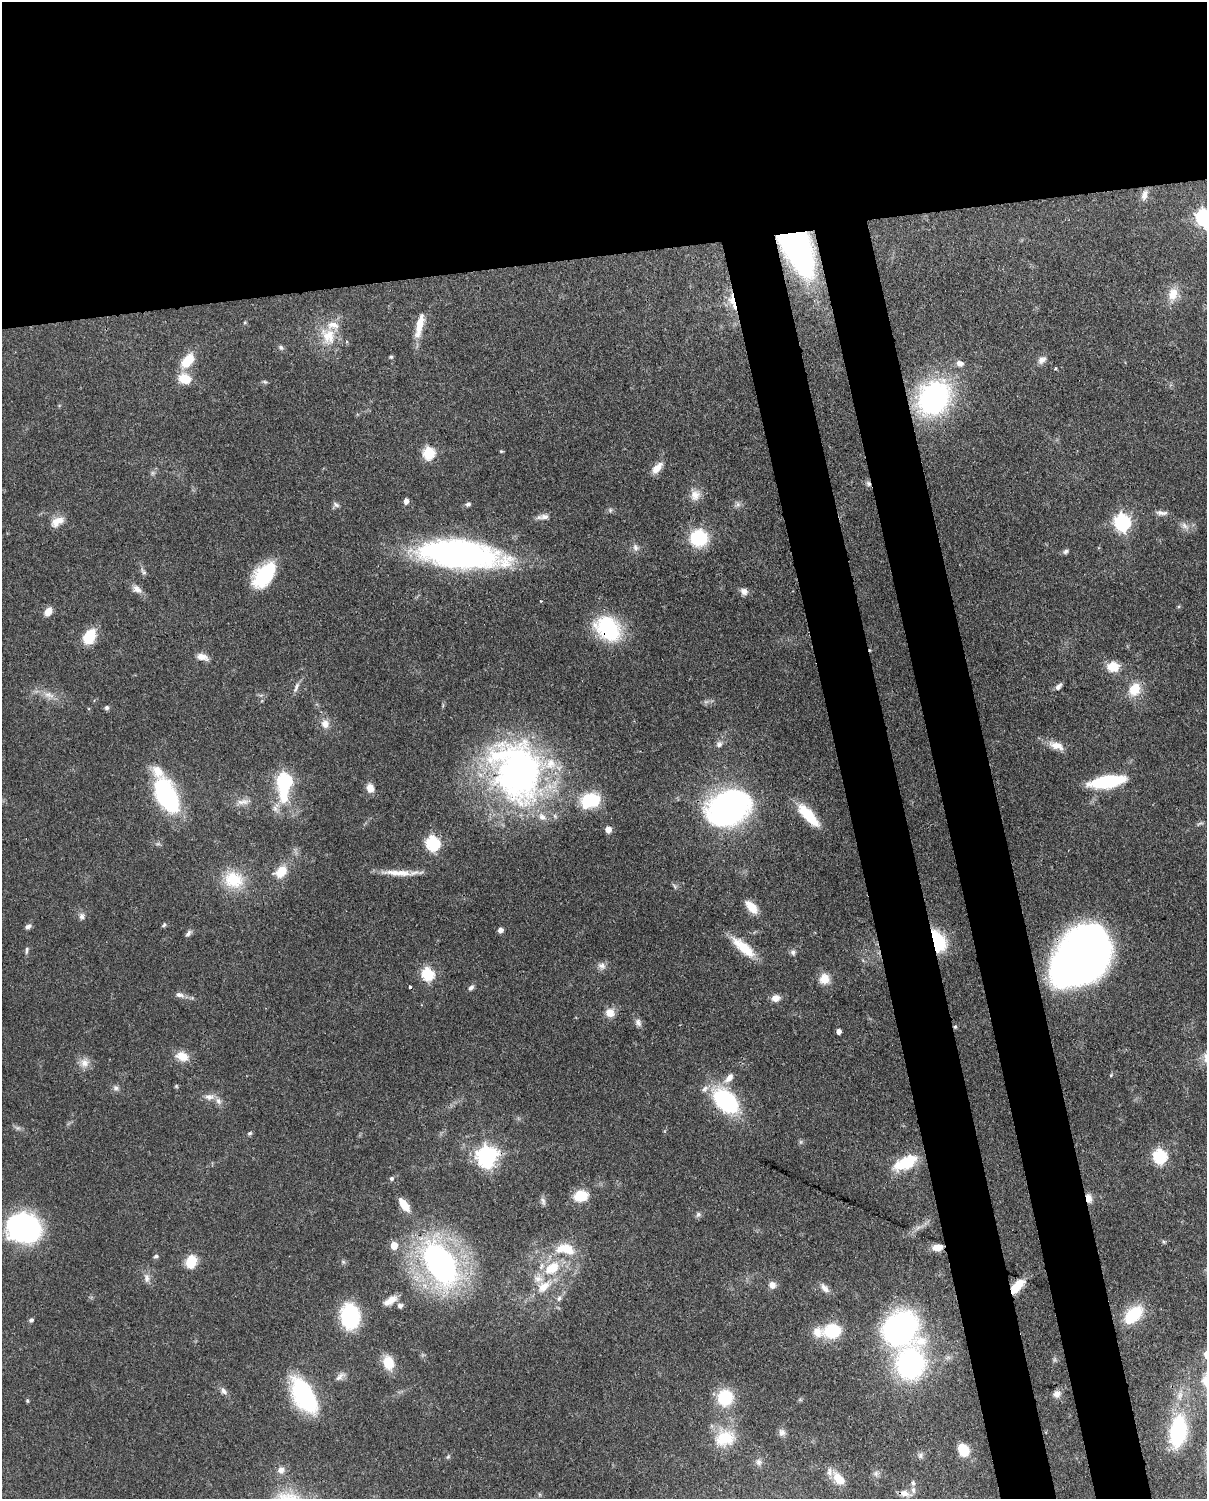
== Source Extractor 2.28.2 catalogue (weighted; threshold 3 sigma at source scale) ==
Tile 2 of 4 x 3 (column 2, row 1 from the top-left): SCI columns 1296-2500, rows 3147-4643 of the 5000 x 4909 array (HDU 1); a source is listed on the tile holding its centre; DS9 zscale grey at full resolution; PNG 1209 x 1501 px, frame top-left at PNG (2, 2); no overlay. Shown black and unused: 25% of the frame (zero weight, under 3 of 4 exposures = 7% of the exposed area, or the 3 px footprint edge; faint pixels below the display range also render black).
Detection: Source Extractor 2.28.2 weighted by HDU 2 'WHT'; one run over the whole footprint, this tile lists its part. Background 0.0858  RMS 0.0039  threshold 0.0177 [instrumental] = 3 sigma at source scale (4.5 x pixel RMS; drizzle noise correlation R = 1.50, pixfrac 1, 0.05/0.05 arcsec/px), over >= 5 px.
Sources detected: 167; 4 too faint to see at this stretch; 4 inside a brighter object's white glare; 2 cosmic-ray / hot-pixel residue — not listed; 7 inside a brighter listed object's ellipse — not listed separately; the other 150 listed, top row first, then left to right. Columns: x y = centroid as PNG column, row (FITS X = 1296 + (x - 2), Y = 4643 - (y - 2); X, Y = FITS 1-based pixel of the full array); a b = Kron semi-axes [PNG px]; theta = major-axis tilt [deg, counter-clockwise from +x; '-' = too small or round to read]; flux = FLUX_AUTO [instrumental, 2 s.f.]
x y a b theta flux
1144 195 14 8 73 2.7
1204 217 7 6 - 100
798 249 44 23 -64 120
1173 294 18 13 74 6
733 301 14 11 -34 5.5
245 322 5 3 - 0.41
419 325 30 8 78 7.5
328 336 26 20 -67 12
281 348 7 6 - 0.9
391 357 5 4 - 0.61
188 360 18 10 49 9.5
1042 360 11 8 39 2.2
960 363 8 7 - 2.2
1055 369 4 3 - 0.38
185 379 12 10 -18 8.7
264 382 7 4 -19 0.63
934 398 32 26 52 81
501 451 5 4 - 0.4
429 453 7 6 - 36
657 468 15 7 48 4.3
868 484 9 6 -51 1.3
695 495 15 13 68 4.1
406 501 6 5 - 2
468 504 7 5 23 0.95
738 504 7 6 - 1.2
336 505 10 6 -38 1.1
610 510 6 6 - 0.84
1161 513 15 6 -3 1.8
544 517 14 7 -1 2.2
57 522 18 10 30 4.7
1123 522 7 6 - 120
1184 526 11 7 -37 2.1
699 538 17 17 - 19
635 547 10 7 -66 1.7
1066 551 8 5 29 1
459 554 61 20 -6 180
143 571 10 5 -57 1.1
263 577 25 20 40 21
137 589 13 8 -35 2.6
744 591 9 8 - 2.1
48 611 9 7 51 3.7
608 628 28 21 -43 33
89 637 14 10 60 13
202 657 14 8 -16 3.3
1113 667 14 12 2 6.5
1058 686 11 5 48 1.4
296 687 16 5 68 1.7
1134 689 14 11 66 9
48 695 15 8 -18 3.6
107 708 6 6 - 0.86
325 724 12 11 - 3.4
719 744 9 8 - 1.5
1056 745 22 9 -21 4.6
158 771 20 13 -47 6.3
515 774 87 60 -64 150
284 781 7 6 - 89
1107 782 34 11 9 27
370 788 10 8 -75 3.4
166 795 24 13 -63 81
590 801 24 16 18 17
243 802 18 8 4 3
728 808 35 27 27 130
808 815 32 11 -48 12
608 829 6 6 - 2.9
433 843 7 6 - 68
281 872 14 10 42 7.7
398 873 47 7 -1 6.8
233 880 27 22 -20 14
751 907 18 8 -47 5.8
82 916 10 7 80 1.5
164 925 7 4 50 0.69
28 926 8 5 31 1.4
500 930 5 5 - 2.2
188 933 9 6 46 1.2
938 941 22 12 -70 20
743 947 33 11 -40 11
27 950 11 4 86 0.89
793 952 7 6 - 1.2
1081 956 51 37 50 290
602 966 11 9 -18 2.1
427 974 6 6 - 48
824 979 12 11 - 5.3
471 988 8 6 42 1.2
180 995 12 7 -14 1.8
775 998 10 8 7 2.8
610 1013 12 11 - 3.9
638 1023 10 8 -67 1.7
955 1027 5 5 - 0.58
839 1031 4 4 - 1.9
182 1056 14 10 -22 6
84 1063 13 12 - 3.6
729 1078 14 7 49 3.3
176 1086 5 4 - 0.49
116 1088 7 7 - 1.3
705 1089 12 7 51 2
209 1097 14 8 6 2.7
726 1101 21 14 -42 55
250 1133 6 5 - 0.66
487 1156 8 7 - 240
1160 1156 7 6 - 65
905 1163 23 11 27 18
391 1178 5 5 - 0.82
581 1196 12 10 9 12
1089 1198 11 7 -78 2.9
543 1201 12 6 -71 1.3
404 1205 17 8 -53 5.7
698 1214 8 6 56 1
24 1228 27 24 -16 94
394 1245 6 5 - 7
937 1247 10 7 9 4.6
567 1249 22 15 -38 9.2
156 1256 6 5 - 0.92
191 1262 14 11 74 8.4
343 1262 6 6 - 0.71
440 1263 34 20 -59 150
552 1268 21 13 34 13
147 1278 14 8 -82 2.3
772 1285 9 9 - 2.4
1017 1286 15 7 47 9.1
543 1287 19 12 40 7.6
824 1288 16 7 -47 2.5
559 1298 8 6 57 1.4
390 1300 19 8 31 3.9
400 1306 7 7 - 1.3
1133 1315 18 11 44 21
350 1316 19 14 -83 40
31 1320 6 5 - 0.76
900 1327 27 26 - 100
832 1331 18 14 11 18
388 1363 17 12 -73 7.5
910 1364 24 20 81 84
340 1377 16 7 38 2.1
224 1391 11 7 -50 1.7
1057 1394 9 8 - 2.1
304 1396 35 17 -59 55
1180 1396 14 8 81 3.3
725 1398 17 16 - 16
27 1401 5 4 - 0.52
1178 1432 23 12 83 49
782 1433 10 8 -90 1.7
725 1438 27 21 14 14
963 1450 12 9 -66 9.7
920 1455 8 6 -76 1.1
448 1457 6 5 - 0.6
759 1462 9 8 - 1.5
281 1470 10 9 - 2.2
876 1473 8 6 89 1.3
838 1479 20 12 -49 6.5
913 1483 7 5 -88 0.88
904 1493 13 8 -15 2.7
Overlapping masked pixels (flux is a lower limit): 10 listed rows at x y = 798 249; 733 301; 868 484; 608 628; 938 941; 1081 956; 955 1027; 1089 1198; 937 1247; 1017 1286
Isophote crosses this tile's border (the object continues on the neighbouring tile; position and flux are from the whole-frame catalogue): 1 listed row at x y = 1204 217